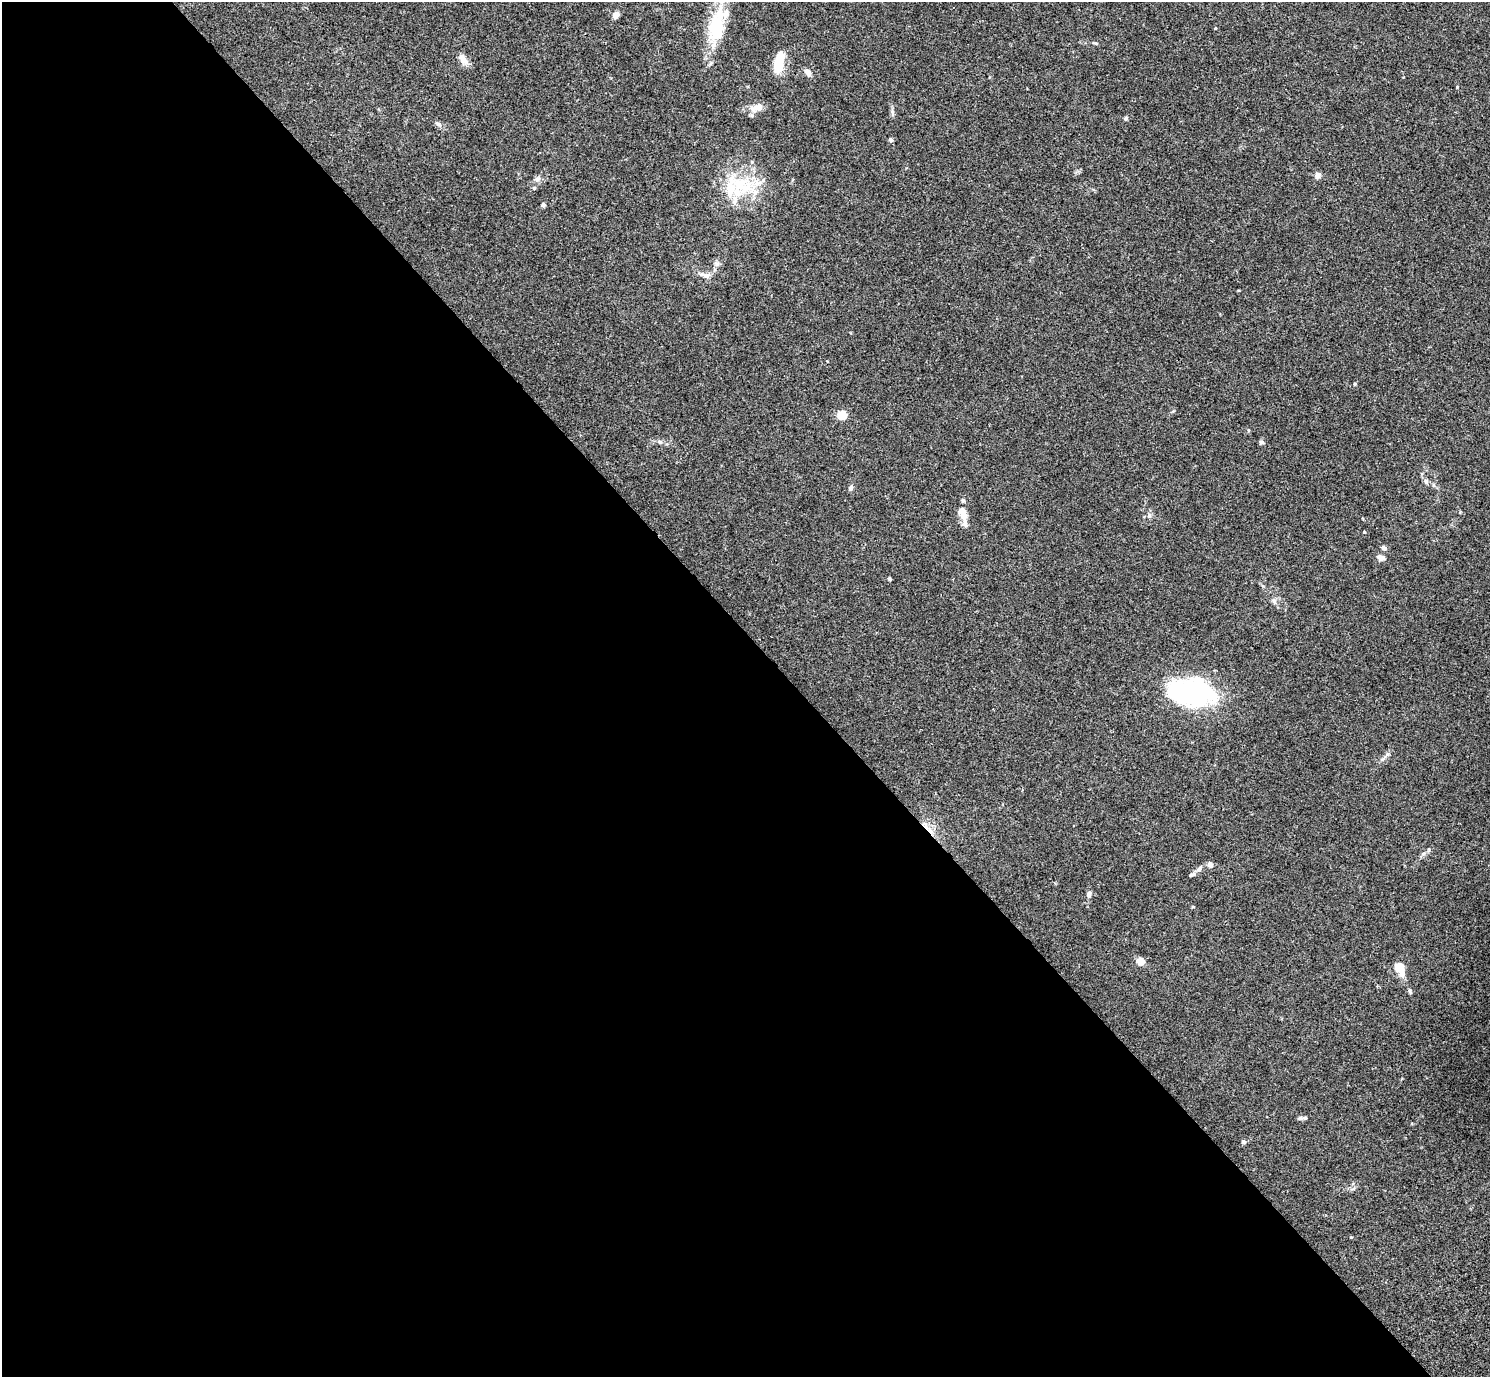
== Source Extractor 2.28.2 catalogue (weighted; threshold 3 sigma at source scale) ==
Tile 9 of 4 x 4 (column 1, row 3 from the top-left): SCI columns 7-1494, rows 1676-3050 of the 5963 x 5961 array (HDU 1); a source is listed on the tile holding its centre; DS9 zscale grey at full resolution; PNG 1492 x 1379 px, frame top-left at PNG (2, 2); no overlay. Shown black and unused: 54% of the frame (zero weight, under 3 of 4 exposures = <1% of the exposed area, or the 3 px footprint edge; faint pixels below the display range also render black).
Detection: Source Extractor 2.28.2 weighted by HDU 2 'WHT'; one run over the whole footprint, this tile lists its part. Background 0.0451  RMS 0.0048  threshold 0.0217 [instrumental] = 3 sigma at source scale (4.5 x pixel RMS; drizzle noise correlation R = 1.50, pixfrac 1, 0.05/0.05 arcsec/px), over >= 5 px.
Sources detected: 44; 3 inside a brighter object's white glare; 1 cosmic-ray / hot-pixel residue — not listed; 2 inside a brighter listed object's ellipse — not listed separately; the other 38 listed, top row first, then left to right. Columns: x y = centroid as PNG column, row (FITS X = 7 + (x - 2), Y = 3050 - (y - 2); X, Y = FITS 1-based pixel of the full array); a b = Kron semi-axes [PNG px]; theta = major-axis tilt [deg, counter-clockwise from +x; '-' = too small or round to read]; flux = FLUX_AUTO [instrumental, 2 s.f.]
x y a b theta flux
616 15 8 6 61 2.3
716 28 36 20 -88 21
463 59 17 8 -63 3.1
778 64 18 8 82 14
807 72 9 6 -54 2.2
757 108 18 9 22 3.9
1126 118 5 4 - 0.83
438 124 7 5 -21 1.1
891 140 6 5 - 0.82
1318 175 8 7 - 1.7
537 179 7 6 - 1.3
742 185 46 21 -15 24
543 205 5 4 - 1
717 264 7 4 -19 0.92
706 275 13 6 -19 2.2
1355 384 5 3 - 0.45
842 415 5 5 - 19
1248 430 5 3 - 0.45
1261 442 7 5 -15 0.83
1426 481 6 6 - 0.98
851 488 6 6 - 1.1
963 513 20 9 -71 5.5
1149 516 7 6 - 1.3
1364 532 4 3 - 0.42
1384 548 5 4 - 1.8
1381 558 10 7 -20 1.9
889 579 4 4 - 0.7
1274 600 8 6 -46 1.3
1192 694 45 33 1 59
1382 759 6 4 18 0.76
1210 865 7 6 - 1.7
1199 869 7 5 61 1.2
1192 875 10 5 22 1.2
1089 894 8 6 78 1.5
1140 961 5 4 - 11
1400 968 13 9 -63 8.1
1305 1118 8 5 1 1.1
1244 1142 4 4 - 1.5
Isophote crosses this tile's border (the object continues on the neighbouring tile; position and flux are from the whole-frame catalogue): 1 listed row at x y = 716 28
Unlisted compact peaks at least as high as the median listed source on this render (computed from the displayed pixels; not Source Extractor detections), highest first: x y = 1410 991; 1457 87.